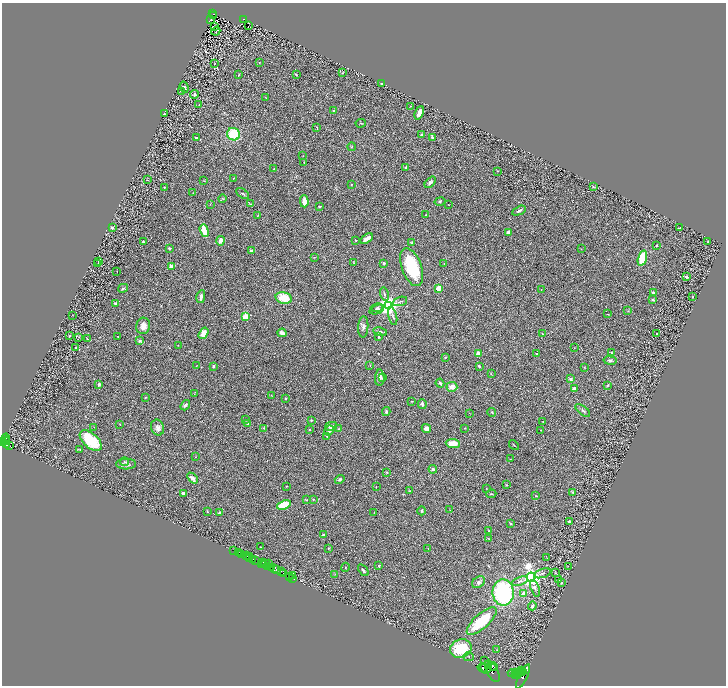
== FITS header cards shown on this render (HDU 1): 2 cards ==
NAXIS1  =                 1448
NAXIS2  =                 1367

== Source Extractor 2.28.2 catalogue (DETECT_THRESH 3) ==
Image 1448 x 1367 px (HDU 1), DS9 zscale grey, zoomed out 1/2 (1 PNG px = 2 x 2 image px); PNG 728 x 688 px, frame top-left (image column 1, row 1366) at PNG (2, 3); each listed source drawn as its Kron ellipse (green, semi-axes under 4 px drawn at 4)
Background 0.647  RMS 0.03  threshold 0.0905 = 3 sigma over >= 5 px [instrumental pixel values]
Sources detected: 305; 47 cannot appear on this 1/2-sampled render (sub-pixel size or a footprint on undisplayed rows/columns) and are neither listed nor drawn; the other 258 listed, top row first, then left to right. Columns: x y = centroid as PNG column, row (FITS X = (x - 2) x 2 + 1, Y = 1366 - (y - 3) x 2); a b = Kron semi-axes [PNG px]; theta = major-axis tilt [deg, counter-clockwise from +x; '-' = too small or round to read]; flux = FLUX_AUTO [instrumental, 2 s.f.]
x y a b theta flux
213 14 3 2 - 48
214 16 2 1 - 4.9
243 19 3 2 - 71
211 20 2 1 - 1.3
214 26 2 1 - 2
248 26 2 1 - 2.7
216 31 4 2 - 1
259 63 3 1 - 1.9
214 64 2 1 - 1.6
343 73 2 2 - 2.2
296 74 2 2 - 5.5
238 75 3 3 - 3.5
381 83 3 2 - 3.7
184 87 6 3 -68 8
181 91 2 1 - 2.8
194 94 4 4 - 11
266 98 2 2 - 1.8
199 105 3 2 - 2.3
410 106 2 2 - 2.2
334 111 2 2 - 6.4
419 113 7 3 67 48
164 114 3 2 - 3.1
361 123 5 2 - 3.9
317 127 4 2 - 5.9
234 134 6 6 - 190
422 135 2 2 - 50
196 137 4 2 - 6.4
432 137 4 3 - 9.3
351 147 4 3 - 5.5
303 156 2 1 - 1.5
304 163 3 2 - 5.4
405 167 3 2 - 6.1
274 169 2 2 - 2.5
497 171 2 2 - 4.8
233 178 3 2 - 1.7
147 180 2 2 - 2.7
204 181 4 1 - 2.7
430 182 7 3 49 13
351 185 2 2 - 3.6
593 187 3 3 - 4.6
164 188 3 2 - 2.6
193 193 2 2 - 2.2
243 194 7 3 -36 5.4
222 199 4 2 - 4.6
304 201 6 3 -88 51
440 201 5 3 - 5.9
210 204 3 2 - 2
250 204 4 3 - 5.1
449 205 3 1 - 1.9
319 206 3 2 - 9.4
519 211 7 3 26 13
258 215 4 3 - 4.7
426 215 2 2 - 3.5
112 227 3 2 - 11
680 228 3 2 - 5.9
204 231 7 3 -74 140
509 233 4 3 - 24
367 239 7 3 35 57
356 240 2 2 - 8.3
220 241 4 4 - 25
708 241 2 1 - 3.8
143 242 2 2 - 6.1
412 243 4 3 - 6.7
657 245 2 2 - 5.5
169 248 3 2 - 8.6
581 249 2 1 - 3.7
251 250 4 3 - 10
314 257 3 1 - 2.1
642 258 8 4 75 130
98 261 3 2 - 2
354 262 4 2 - 3.3
97 263 4 1 - 3.2
384 263 3 3 - 6.8
444 264 2 2 - 2.5
171 267 2 2 - 110
412 267 20 10 -70 300
117 271 2 1 - 1.4
686 277 3 2 - 7.3
123 288 5 3 - 7.2
439 288 2 2 - 150
541 289 2 1 - 1.5
653 293 3 2 - 9.1
385 294 7 2 -76 6.9
201 297 6 3 79 18
693 297 2 2 - 2.9
284 298 8 6 -13 110
653 299 4 3 - 5.1
400 301 7 2 20 6.1
115 304 4 3 - 9.4
389 305 4 3 - 5200
377 308 6 3 9 8.3
377 310 7 3 22 12
628 311 3 2 - 2
608 314 2 1 - 3.2
73 315 2 1 - 1.3
246 316 3 3 - 280
393 316 9 2 -77 9.2
143 326 8 7 - 40
363 327 10 5 86 17
380 332 7 3 -10 14
204 333 6 4 58 68
282 333 4 3 - 30
656 333 2 1 - 3.5
542 334 3 2 - 3.7
70 336 3 2 - 4.2
118 336 2 1 - 5.2
378 336 4 2 - 5.8
79 337 3 2 - 3.4
87 339 4 2 - 4.7
140 341 4 3 - 11
178 345 2 1 - 1.4
76 348 2 2 - 4.3
574 348 3 2 - 2.5
611 352 3 3 - 7.1
478 353 2 2 - 90
537 354 2 2 - 10
445 357 3 2 - 3.2
610 360 6 3 -10 12
370 365 3 2 - 3.6
196 366 3 2 - 2.3
213 366 3 3 - 7.2
479 366 3 2 - 9.8
584 367 3 1 - 2.1
491 374 3 2 - 2
380 378 8 5 89 24
383 378 3 2 - 3.9
571 379 4 3 - 11
440 383 4 3 - 7.3
99 384 3 3 - 8.6
607 385 3 2 - 6.3
452 387 5 5 - 36
574 389 3 2 - 40
194 394 3 2 - 4.1
271 395 3 2 - 2.1
145 398 2 2 - 3.1
286 399 2 2 - 3.9
411 401 3 2 - 3
422 404 5 3 - 15
185 405 6 3 52 15
583 410 9 3 -38 10
386 411 4 3 - 8.9
492 412 4 2 - 4.2
469 413 2 1 - 1.3
246 420 2 2 - 3.3
311 420 3 2 - 5
543 421 2 2 - 2.5
120 424 2 2 - 4
248 424 3 2 - 3.1
331 426 6 4 14 23
94 427 2 1 - 1.8
158 428 8 6 -71 26
264 428 2 2 - 9
426 428 5 4 - 33
465 428 2 2 - 2.5
338 429 3 2 - 3.4
310 430 3 2 - 3.8
541 430 2 1 - 2.3
329 431 5 4 - 18
327 437 3 3 - 4.4
6 438 5 2 - 450
6 441 4 3 - 680
91 441 13 7 -41 210
3 442 3 2 - 970
453 443 7 4 -5 61
7 445 3 2 - 330
514 445 6 2 -48 4.6
9 446 3 2 - 210
80 449 4 2 - 3.5
195 457 2 1 - 1.6
511 459 3 2 - 1.8
125 462 4 3 - 6.9
126 464 10 5 1 26
433 469 4 4 - 8.3
387 472 2 2 - 4.9
192 478 6 4 -49 23
340 479 5 3 - 8.3
507 485 2 2 - 5.6
286 486 2 2 - 6
376 487 2 2 - 2.1
486 488 2 2 - 2.7
409 491 3 2 - 2.8
573 492 4 3 - 6.4
183 493 3 3 - 19
491 494 5 3 - 5.9
536 496 3 2 - 3.6
313 499 4 3 - 4.3
306 500 2 2 - 5.8
284 505 7 4 20 140
450 510 3 2 - 3.2
422 511 4 3 - 5.7
207 512 3 2 - 2.3
374 512 3 2 - 2.1
220 513 2 2 - 55
569 522 3 3 - 13
510 523 3 2 - 6.3
489 531 4 2 - 3.7
323 535 3 3 - 7.9
489 539 2 1 - 2.5
260 547 2 2 - 3.3
329 548 3 3 - 4.1
428 548 2 1 - 1.5
234 551 2 1 - 61
238 553 4 1 - 120
242 554 2 2 - 930
246 556 4 2 - 170
250 557 2 1 - 48
250 558 3 1 - 66
547 558 2 2 - 1.5
252 559 2 1 - 39
256 561 3 2 - 1200
263 562 3 1 - 370
262 564 3 1 - 340
264 564 2 1 - 220
266 564 2 1 - 86
269 564 2 2 - 300
379 566 3 2 - 4.4
568 566 3 2 - 1.9
268 567 3 2 - 520
345 567 4 2 - 3.9
271 568 3 2 - 930
275 568 3 2 - 1100
277 570 4 2 - 820
363 570 7 3 -53 11
281 571 2 1 - 21
542 573 9 3 19 11
555 573 3 2 - 3.8
284 574 3 2 - 750
335 574 4 2 - 4.4
289 576 3 1 - 600
292 576 2 1 - 20
531 577 5 4 - 4300
292 578 4 2 - 110
559 580 2 1 - 1.4
520 581 8 3 19 14
479 582 7 5 39 16
562 582 2 2 - 5.1
535 588 8 3 -71 12
503 593 13 10 -88 660
524 593 2 2 - 70
532 606 4 3 - 13
482 621 19 7 41 250
461 648 11 9 21 240
497 650 2 1 - 2.2
469 657 5 2 - 4.8
485 661 2 2 - 2.4
493 666 4 3 - 3300
494 667 3 1 - 1400
483 668 5 2 - 4500
485 668 6 4 -48 10000
521 670 3 2 - 1900
492 671 12 5 -63 7600
516 672 2 2 - 2500
519 672 3 2 - 1700
523 672 4 2 - 1900
513 673 5 2 - 3700
516 674 3 2 - 3200
518 676 3 2 - 2600
523 676 13 3 64 6500
At the frame edge (FLAGS 8, measured only in part): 1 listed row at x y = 3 442
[47 sub-pixel or undisplayed-footprint detections neither listed nor drawn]